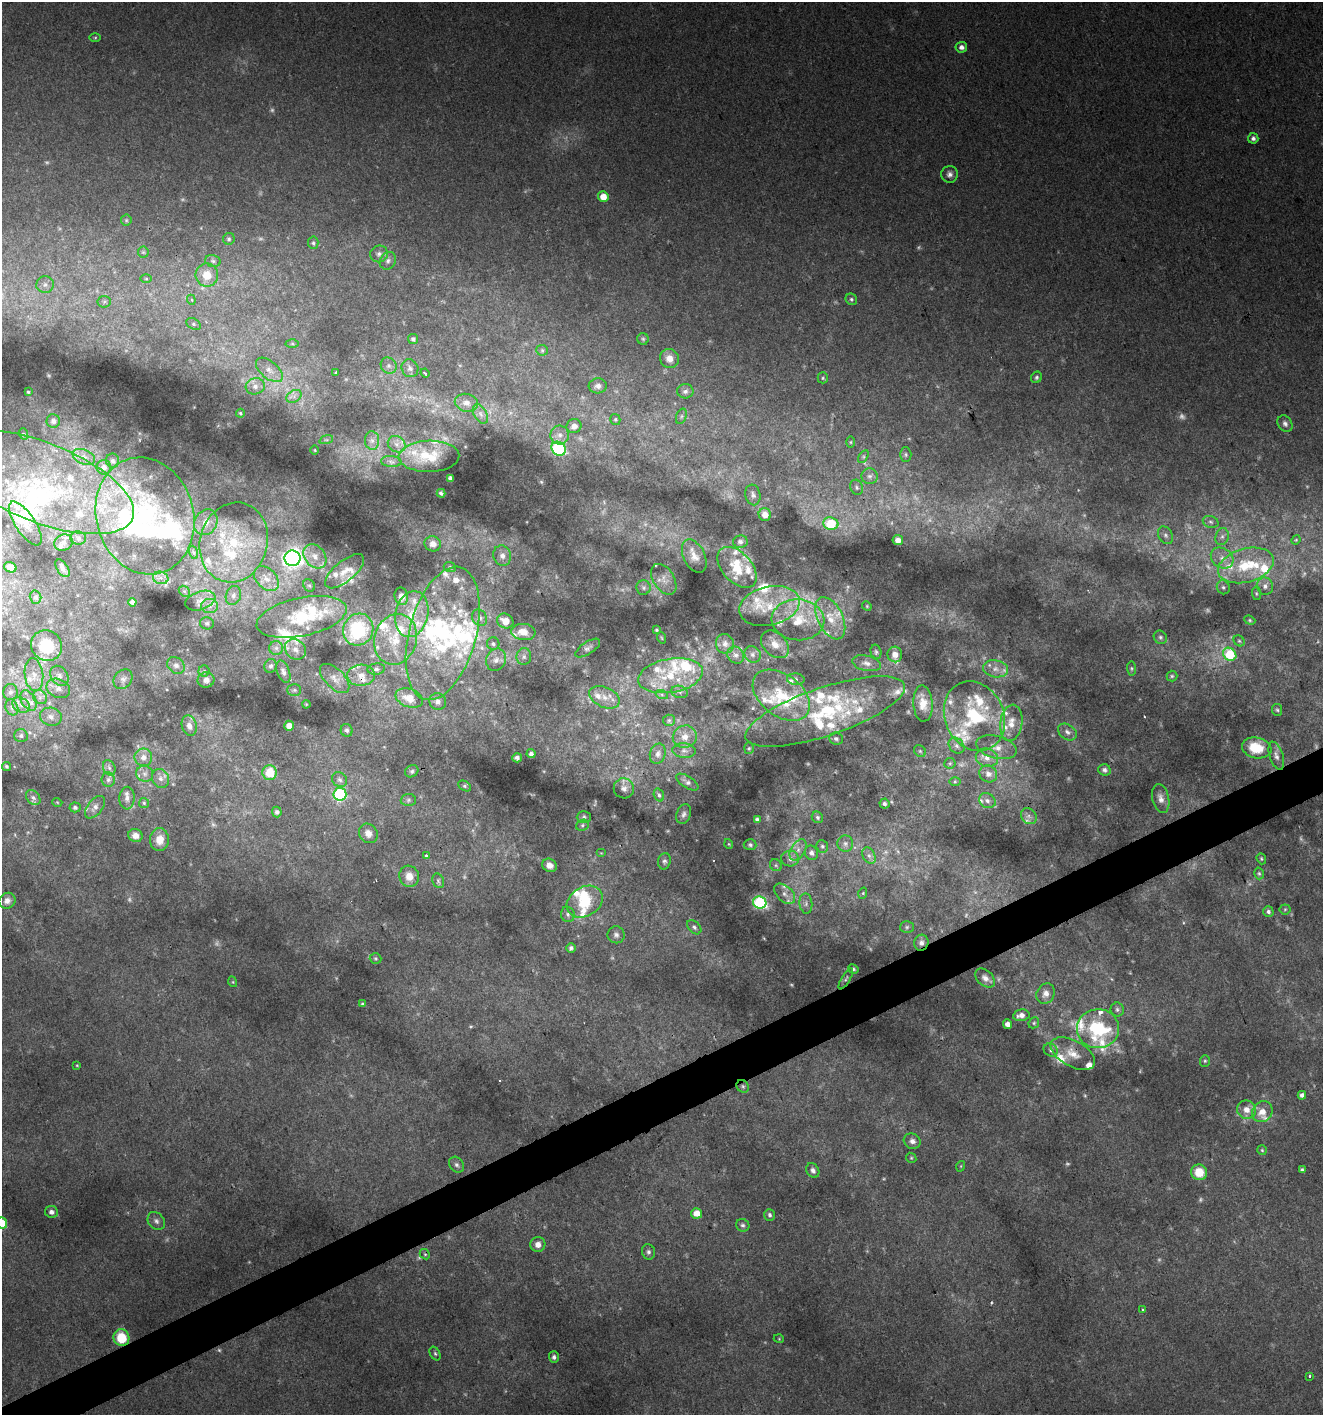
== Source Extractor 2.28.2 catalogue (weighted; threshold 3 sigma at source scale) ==
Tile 7 of 4 x 4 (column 3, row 2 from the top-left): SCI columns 2732-4052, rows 2831-4243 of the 5518 x 5657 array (HDU 1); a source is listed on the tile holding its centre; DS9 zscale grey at full resolution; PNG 1325 x 1417 px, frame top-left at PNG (2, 2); each listed source drawn as its Kron ellipse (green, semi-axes under 4 px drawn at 4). Shown black and unused: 3% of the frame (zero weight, under 2 of 3 exposures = <1% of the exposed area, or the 3 px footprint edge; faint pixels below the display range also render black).
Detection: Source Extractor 2.28.2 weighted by HDU 2 'WHT'; one run over the whole footprint, this tile lists its part. Background 0.0377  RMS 0.0054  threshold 0.0243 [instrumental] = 3 sigma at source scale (4.5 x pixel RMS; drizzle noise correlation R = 1.50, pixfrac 1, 0.0396/0.0396 arcsec/px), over >= 5 px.
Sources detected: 448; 39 too faint to see at this stretch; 7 inside a brighter object's white glare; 1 cosmic-ray / hot-pixel residue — neither listed nor drawn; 94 inside a brighter listed object's ellipse — not listed separately; the other 307 listed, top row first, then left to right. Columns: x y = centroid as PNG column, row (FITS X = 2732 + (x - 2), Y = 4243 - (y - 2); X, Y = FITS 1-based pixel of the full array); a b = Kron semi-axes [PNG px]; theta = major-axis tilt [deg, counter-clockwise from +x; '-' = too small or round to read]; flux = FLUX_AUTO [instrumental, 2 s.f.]
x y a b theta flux
95 37 6 4 1 0.61
961 47 6 5 - 2.8
1253 138 5 5 - 1.9
950 174 8 8 - 2.5
603 197 5 5 - 6.8
126 220 5 5 - 0.84
229 239 6 6 - 1.1
313 243 6 5 - 1
143 252 6 5 - 0.9
379 254 9 8 - 2.3
213 261 8 5 -16 1.4
388 261 9 7 60 2.2
207 275 11 11 - 10
146 279 5 3 - 0.58
45 285 8 8 - 2.7
851 299 6 5 - 1.1
191 300 5 4 - 1
104 302 6 6 - 1.3
193 324 8 5 -27 1.4
413 339 5 5 - 1.3
643 339 6 5 - 0.94
292 344 6 4 -1 0.91
542 350 6 5 - 1
669 358 10 9 - 4.5
389 366 8 7 - 2
410 368 9 8 - 2.3
269 370 16 8 -41 5.1
336 373 3 2 - 0.55
425 373 5 3 - 0.61
1036 377 6 5 - 1.1
823 378 5 5 - 0.88
255 386 9 8 - 3.3
598 386 9 7 3 2.4
685 391 8 7 - 2
28 392 3 2 - 0.49
294 396 8 6 31 2.3
466 403 11 9 -12 3.8
240 413 4 4 - 0.64
480 414 10 6 -60 2.4
681 416 8 5 71 1.2
615 419 5 5 - 0.89
53 421 7 6 - 2.2
1285 424 9 6 -57 2
574 426 7 7 - 3.2
24 434 6 4 -70 0.62
560 435 9 9 - 3.3
326 440 7 4 17 1
372 440 9 7 -89 2.8
851 442 6 4 89 0.7
397 444 9 7 -34 3
559 449 8 6 -41 71
315 450 5 3 - 0.47
906 455 7 5 -89 1.3
429 456 30 15 1 17
84 457 12 7 -23 3.7
863 457 7 4 59 0.91
113 461 7 6 - 1.7
391 462 10 5 -5 1.9
104 467 7 7 - 2.8
870 476 8 8 - 2.5
450 478 4 3 - 1
40 482 99 40 -21 110
856 487 8 6 -65 1.5
441 493 4 3 - 1
753 495 10 7 -77 2.2
765 515 6 6 - 4.8
145 516 59 48 -75 87
206 522 13 11 60 6.7
1211 522 8 5 -17 1.5
25 523 25 10 -56 6.4
831 523 7 6 - 23
1165 535 9 7 -58 1.9
1222 537 9 6 74 2.1
78 538 8 6 -2 1.7
898 540 5 5 - 3.9
1296 540 5 4 - 0.63
64 542 9 8 - 2.6
234 542 40 34 74 47
740 542 7 6 - 2.1
433 544 8 7 - 3.6
193 552 7 4 -71 1.2
315 556 13 10 -50 5.5
502 556 10 9 - 3.4
694 556 18 10 -63 5.6
292 558 8 7 - 240
1222 558 12 9 -37 4.8
1246 565 28 16 15 26
10 567 6 5 - 3.6
450 567 6 5 - 0.91
737 567 24 14 -48 14
62 568 10 5 -57 1.8
345 571 24 10 39 6
161 578 8 6 -18 2.7
266 579 14 10 -45 5.7
664 579 17 10 -58 4.8
309 585 7 5 -50 1
1265 586 9 8 - 2.8
1223 587 7 6 - 1.4
644 588 7 7 - 1.7
184 591 6 4 -43 1
1256 593 7 4 -83 0.83
233 595 10 7 71 2.6
401 596 9 6 -76 3.6
36 597 6 5 - 1.4
200 601 15 9 19 4.4
132 602 4 4 - 1.5
209 606 8 7 - 3
769 606 31 19 13 19
867 606 5 4 - 0.59
412 614 23 16 77 16
302 617 46 19 12 34
480 618 8 7 - 2
830 618 23 12 -64 11
798 620 26 20 -4 19
1250 620 6 4 -23 0.74
505 621 8 7 - 6
207 623 7 6 - 1.4
358 630 16 15 - 33
656 630 4 3 - 0.64
523 632 12 8 -7 6.5
443 633 68 33 75 83
1160 637 7 6 - 1.3
662 638 6 3 -70 0.49
395 639 26 21 73 20
1239 641 6 5 - 0.89
493 644 6 6 - 1.4
725 644 10 9 - 3.2
775 644 16 11 -43 6.2
47 646 16 14 -41 23
276 648 7 7 - 2
588 648 14 6 33 2.2
295 649 11 9 -40 4.1
876 652 7 5 -75 1.1
753 654 8 8 - 2.3
895 654 8 7 - 4.2
1230 654 7 6 - 28
736 655 9 7 -51 2.8
524 657 8 7 - 2.1
496 660 11 9 66 3.7
867 663 14 7 -12 3.4
176 665 9 7 -39 2.4
271 666 7 6 - 1.6
1131 668 7 4 -84 0.92
376 669 9 5 6 1.5
995 669 13 8 -11 4.7
204 671 5 5 - 0.92
283 672 11 6 -70 2.3
34 675 17 9 -83 5.5
361 675 14 11 3 5.3
59 676 11 8 -55 3.1
670 676 33 17 10 24
1172 676 5 5 - 0.88
335 678 18 9 -45 4.5
123 679 11 8 51 2.8
796 679 9 5 -3 1.6
206 680 8 8 - 2.7
58 688 12 9 -23 4
294 690 7 5 0 1.2
10 692 8 7 - 1.9
680 692 8 6 -17 1.6
662 695 6 4 -19 1.1
781 695 32 20 -37 27
40 697 7 6 - 2.2
604 697 16 10 -24 7
409 698 14 9 -21 7.8
28 700 11 7 -57 3.5
438 702 8 8 - 2.8
923 703 18 9 -87 7.2
306 704 4 3 - 0.47
21 705 9 7 -29 3.2
12 707 8 6 -71 1.9
1277 710 6 5 - 0.93
825 712 84 24 19 55
974 716 36 29 -65 47
51 717 11 9 -14 3.7
669 720 6 5 - 1.2
1011 723 18 11 82 8.2
189 726 10 7 -76 3.4
289 726 5 5 - 4.2
347 730 6 6 - 1.5
1067 732 10 7 -35 2.5
21 736 7 6 - 1.7
685 737 12 11 - 5.6
836 738 7 6 - 1.2
956 746 9 7 -45 2.3
996 747 21 11 -15 6.3
749 748 6 5 - 0.83
1257 748 15 10 -11 15
684 751 12 7 -5 2.8
920 751 6 5 - 1
531 754 4 4 - 1.7
658 754 10 7 74 2.7
1276 756 14 6 -72 2.9
143 757 9 9 - 3.9
517 758 5 4 - 1.6
987 758 11 9 -14 4.3
950 763 6 5 - 0.93
6 766 5 4 - 0.94
109 768 8 6 -68 1.8
1104 770 6 5 - 1.6
412 771 7 5 32 1.2
270 773 7 7 - 13
145 774 8 7 - 2.5
988 774 9 8 - 3.3
161 778 10 8 -62 3.1
108 780 7 6 - 1.7
339 780 8 7 - 1.9
687 782 12 6 -33 2.2
955 782 6 4 0 0.68
464 786 7 5 -27 1.1
624 788 10 10 - 3.1
340 794 6 6 - 57
659 795 7 5 -70 1.3
33 798 8 6 -48 2
127 798 11 7 87 3.3
1161 798 15 8 -78 3.7
408 800 7 6 - 1.4
987 801 9 7 -32 2.4
57 802 5 3 - 0.43
144 803 5 5 - 0.87
884 804 5 5 - 1.3
75 807 5 5 - 1.2
95 807 13 7 51 2.7
277 812 5 5 - 1.4
684 814 10 7 69 2.1
1029 816 8 7 - 2.3
584 817 7 6 - 1.3
817 817 6 5 - 0.99
757 820 4 3 - 1.4
582 825 6 5 - 1
368 833 10 9 - 4.6
135 835 7 6 - 4
159 840 11 9 89 6.6
845 843 8 8 - 2.1
729 844 5 3 - 0.43
750 845 6 5 - 1.2
822 846 6 5 - 1.1
798 850 11 7 59 3.5
601 853 5 4 - 0.55
811 853 7 6 - 2.3
426 855 3 3 - 1.6
869 856 9 6 -63 2.1
790 859 9 8 - 2.8
1261 859 6 4 -70 0.75
664 861 8 6 78 1.5
549 865 7 6 - 3.8
776 865 6 5 - 1.2
1259 873 6 4 -73 0.92
409 876 11 9 -71 6.6
438 881 7 5 -70 1.4
863 893 6 3 73 0.61
785 894 12 7 -43 3.8
7 901 9 7 31 2.9
585 902 19 14 31 18
760 903 7 6 - 83
806 903 10 6 -85 2.3
1285 909 5 5 - 0.76
1268 912 5 5 - 1.4
568 914 8 6 -75 1.8
694 927 8 5 -46 1.5
907 927 7 6 - 1.1
616 935 8 8 - 2.2
921 943 8 7 - 2.7
571 948 5 4 - 1.4
376 958 6 5 - 0.82
853 969 5 4 - 1
985 978 11 7 -42 3.3
846 979 12 4 59 1.3
233 982 5 3 - 0.55
1046 993 10 8 62 3.7
362 1004 3 3 - 0.76
1117 1010 7 6 - 1.4
1021 1015 8 5 9 3.6
1034 1023 6 5 - 0.91
1007 1024 5 4 - 3.2
1098 1029 21 19 2 43
1051 1050 7 6 - 1.5
1073 1054 24 13 -29 9.6
1205 1061 6 5 - 0.92
77 1065 3 3 - 0.49
743 1086 7 5 -46 1.2
1302 1095 4 4 - 2
1246 1110 9 9 - 5.4
1262 1112 11 9 48 6.4
912 1141 9 7 -27 2.6
1262 1150 5 5 - 0.75
911 1158 5 4 - 0.71
456 1165 8 6 -51 1.8
961 1166 5 3 - 0.5
813 1170 8 6 -58 1.9
1302 1170 4 3 - 1.1
1199 1172 8 7 - 12
51 1212 6 6 - 2.2
697 1213 5 5 - 6.2
769 1215 6 5 - 1.2
156 1221 10 7 -48 2.3
2 1223 6 5 - 11
743 1225 7 6 - 1.4
538 1244 7 7 - 3.5
648 1252 8 6 -74 1.5
425 1254 5 4 - 0.7
1142 1309 4 2 - 0.51
121 1338 8 8 - 17
779 1339 5 3 - 0.48
435 1353 7 5 -63 1.1
554 1357 5 5 - 1.6
1310 1376 3 3 - 1.4
Overlapping masked pixels (flux is a lower limit): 4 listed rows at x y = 921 943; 1098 1029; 1073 1054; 743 1086
Isophote crosses this tile's border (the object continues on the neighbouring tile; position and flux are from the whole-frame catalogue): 1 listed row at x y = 2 1223
Unlisted compact peaks at least as high as the median listed source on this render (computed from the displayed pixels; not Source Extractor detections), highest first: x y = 185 583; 541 482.